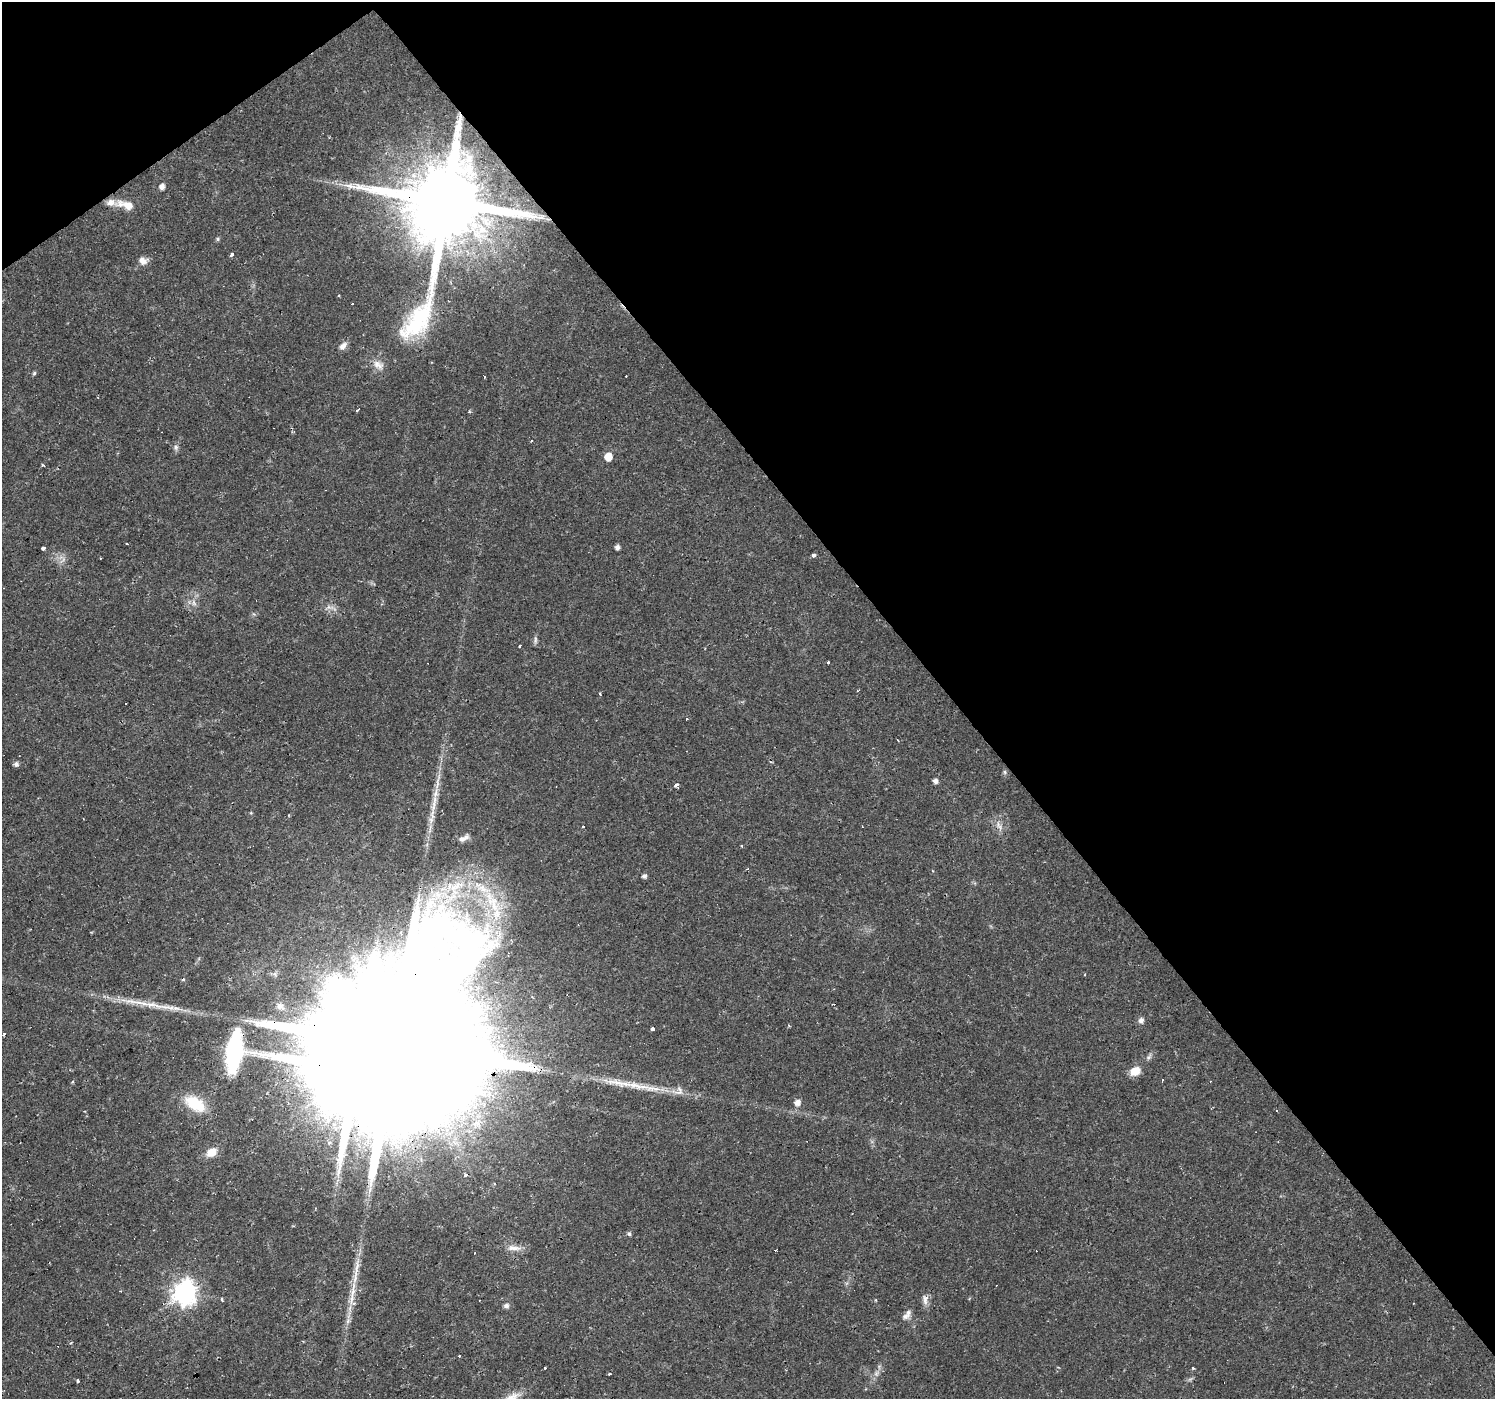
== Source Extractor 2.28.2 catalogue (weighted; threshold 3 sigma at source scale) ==
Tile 3 of 4 x 4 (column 3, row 1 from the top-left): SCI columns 2985-4477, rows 4321-5717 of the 5970 x 5910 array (HDU 1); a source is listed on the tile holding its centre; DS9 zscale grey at full resolution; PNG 1497 x 1401 px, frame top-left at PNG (2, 2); no overlay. Shown black and unused: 39% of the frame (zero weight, under 2 of 3 exposures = <1% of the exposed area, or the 3 px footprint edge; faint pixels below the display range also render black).
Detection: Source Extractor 2.28.2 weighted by HDU 2 'WHT'; one run over the whole footprint, this tile lists its part. Background 0.0195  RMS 0.0024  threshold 0.0108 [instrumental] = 3 sigma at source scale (4.5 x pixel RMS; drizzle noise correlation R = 1.50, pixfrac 1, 0.0396/0.0396 arcsec/px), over >= 5 px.
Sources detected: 85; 1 inside a brighter object's white glare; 14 cosmic-ray / hot-pixel residue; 1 long thin detection or spike segment (spike, bleed or trail) — not listed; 3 inside a brighter listed object's ellipse — not listed separately; the other 66 listed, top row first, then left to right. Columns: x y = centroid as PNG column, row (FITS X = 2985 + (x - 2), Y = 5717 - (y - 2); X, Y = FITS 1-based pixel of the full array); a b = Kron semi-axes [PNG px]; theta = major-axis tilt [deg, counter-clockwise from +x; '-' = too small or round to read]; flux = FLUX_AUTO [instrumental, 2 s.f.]
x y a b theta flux
162 187 5 5 - 1.4
445 202 31 21 67 4900
126 205 27 9 -15 3.7
218 239 6 4 -90 0.33
232 254 5 3 - 2.3
143 260 11 8 -11 1.6
338 295 3 3 - 0.82
343 346 10 7 50 1.3
378 365 16 11 -30 2.2
34 373 6 4 62 0.41
358 409 4 3 - 0.74
469 412 5 3 - 0.25
176 447 8 6 90 0.69
608 457 6 5 - 4.8
43 465 4 3 - 0.27
126 544 3 3 - 0.45
617 547 4 4 - 0.97
43 548 4 3 - 1.2
813 555 4 3 - 0.93
100 558 3 2 - 0.18
63 560 13 5 48 0.99
194 603 10 4 -60 0.72
329 607 11 6 0 1.1
535 639 11 4 -86 0.61
520 645 3 3 - 1.9
829 663 3 3 - 1.7
600 694 3 2 - 0.68
126 704 3 3 - 0.53
686 719 3 3 - 0.42
898 740 3 2 - 0.26
16 764 5 5 - 0.86
1005 772 7 4 -89 0.4
935 781 5 4 - 1.1
676 785 4 3 - 3.3
434 803 34 7 79 4.2
999 826 17 5 -55 1.4
464 838 14 6 25 1.2
741 846 3 3 - 0.47
644 876 5 4 - 0.79
183 980 5 3 - 0.26
280 1006 14 10 -33 2
1141 1020 5 5 - 1.3
652 1029 3 3 - 5.6
4 1034 3 3 - 0.64
394 1045 94 37 36 36000
1149 1057 11 5 49 0.73
1135 1071 12 9 19 3.2
621 1083 57 9 -9 7.2
678 1091 17 12 21 2.1
797 1102 6 6 - 1.7
195 1104 29 16 -33 8
1277 1111 3 3 - 0.48
477 1123 14 11 44 3
211 1152 12 9 28 3.3
629 1234 5 5 - 0.56
513 1248 24 7 -5 2
185 1292 9 8 - 170
352 1293 49 7 80 6.2
222 1300 3 3 - 0.78
925 1300 15 7 -83 1.3
506 1306 7 6 - 0.74
905 1316 11 8 -5 1
545 1368 3 3 - 1.1
1193 1368 3 3 - 0.51
609 1374 3 3 - 1.4
78 1381 3 3 - 0.93
Overlapping masked pixels (flux is a lower limit): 2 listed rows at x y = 445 202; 394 1045